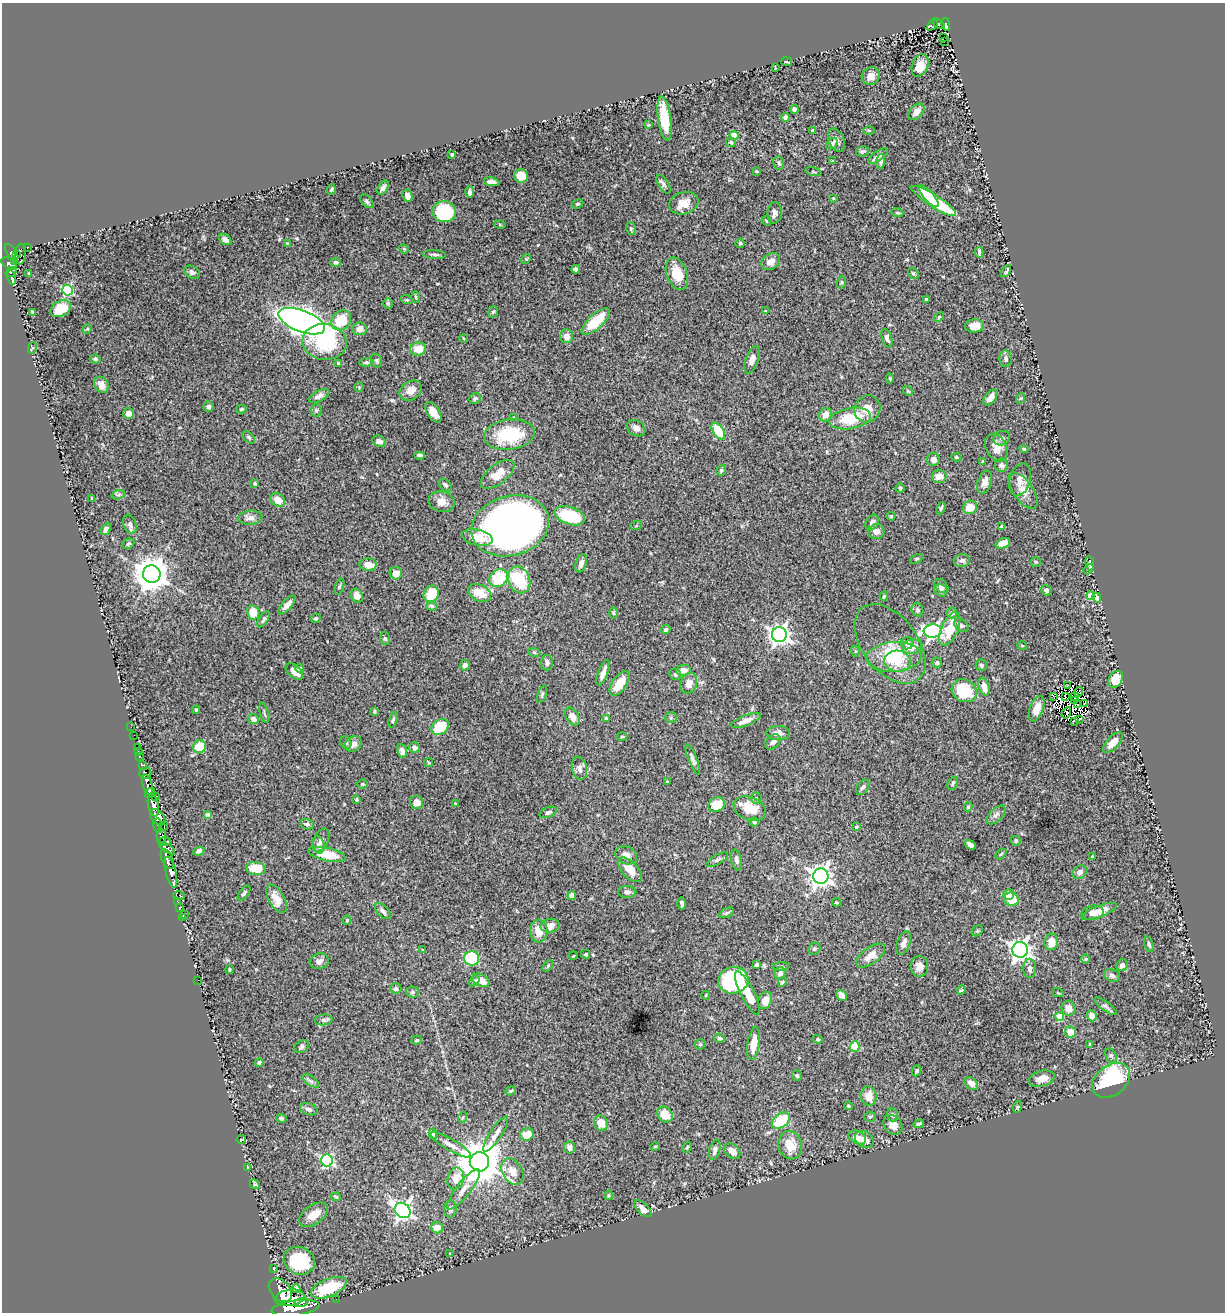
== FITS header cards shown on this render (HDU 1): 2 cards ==
NAXIS1  =                 1223
NAXIS2  =                 1310

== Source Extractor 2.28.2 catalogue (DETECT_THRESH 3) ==
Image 1223 x 1310 px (HDU 1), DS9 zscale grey, 1 PNG px = 1 image px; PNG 1227 x 1314 px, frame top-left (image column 1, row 1310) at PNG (2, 3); each listed source drawn as its Kron ellipse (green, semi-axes under 4 px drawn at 4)
Background 1.82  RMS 0.039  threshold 0.117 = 3 sigma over >= 5 px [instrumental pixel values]
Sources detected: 439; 10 with non-positive FLUX_AUTO (blend fragments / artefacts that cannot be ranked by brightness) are neither listed nor drawn; the other 429 listed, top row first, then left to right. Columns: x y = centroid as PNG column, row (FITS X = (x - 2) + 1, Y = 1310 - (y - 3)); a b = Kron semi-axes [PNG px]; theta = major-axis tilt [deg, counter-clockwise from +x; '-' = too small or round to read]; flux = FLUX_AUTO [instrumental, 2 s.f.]
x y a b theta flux
939 24 6 3 -39 77
946 24 6 4 -75 230
932 25 6 4 46 6.8
944 37 2 2 - 6.9
945 41 2 2 - 1.9
786 62 6 3 -9 3.1
920 65 12 8 67 37
775 68 3 2 - 1.6
871 76 9 8 - 20
794 109 4 4 - 6.2
916 112 9 6 48 21
786 117 4 4 - 13
665 118 22 6 -82 76
648 125 4 3 - 2.6
812 130 4 4 - 2.4
869 130 6 4 -2 2.8
734 135 4 4 - 51
836 140 12 7 -66 12
731 142 5 5 - 3.8
832 144 6 5 - 6.4
862 151 6 5 - 5.4
452 155 3 3 - 3.3
878 156 11 5 36 11
832 161 4 3 - 2.4
881 161 7 4 88 7.2
779 163 7 5 -79 6.5
756 171 4 3 - 2.9
813 172 8 3 -14 3
521 176 7 6 - 40
492 182 8 4 -7 13
663 184 10 5 -59 7.3
383 188 7 4 60 7.3
331 189 5 3 - 3.5
470 192 6 4 88 9.2
407 196 6 5 - 16
928 196 14 4 -47 65
833 198 3 3 - 2.7
367 201 8 5 -46 5.4
934 201 26 6 -32 150
684 203 15 11 17 28
578 204 6 4 26 3.7
444 212 12 10 -7 160
774 213 11 7 86 11
897 213 6 4 -19 3.2
767 221 5 4 - 2.9
500 225 5 3 - 2.6
631 228 6 5 - 3.9
225 239 7 5 -39 11
287 243 4 3 - 2.2
740 243 4 4 - 4.5
27 247 3 3 - 49
404 249 5 4 - 2.6
979 252 5 3 - 4.6
12 253 10 5 -58 830
17 254 4 3 - 240
21 254 10 5 84 530
434 254 12 4 -3 6.2
526 259 5 4 - 2.4
14 262 3 2 - 64
336 262 5 4 - 6.1
771 262 10 7 33 18
9 263 8 5 -28 820
576 269 4 4 - 6.1
1006 271 6 2 57 4.5
11 272 6 4 33 450
192 272 8 6 -29 8.9
913 273 6 4 -55 4.3
29 274 3 2 - 2.2
677 274 17 10 -69 55
11 277 7 3 -78 370
842 282 6 4 72 2.7
67 290 5 5 - 240
416 297 6 3 -88 2.8
926 299 3 3 - 3.3
407 300 6 3 -17 3
388 303 5 5 - 3.9
61 309 11 7 27 53
765 311 4 3 - 1.8
32 312 4 3 - 3.7
493 312 6 4 70 5
939 317 6 3 45 3.6
341 320 11 9 47 74
302 321 24 10 -21 2200
596 322 18 7 43 84
974 326 9 6 3 24
87 329 5 4 - 2.9
359 329 7 6 - 19
566 336 7 6 - 16
463 338 4 3 - 1.9
887 338 9 5 -71 7.9
325 342 22 18 -7 150
32 348 6 4 71 3
418 349 8 6 13 40
95 359 5 4 - 4.5
1006 359 8 6 -83 9.3
376 360 7 5 -71 4.6
752 360 14 6 71 19
366 362 7 4 4 4.6
339 364 4 3 - 13
890 378 5 4 - 4.2
101 385 8 6 -61 27
359 387 5 4 - 2.9
411 391 12 9 35 21
908 391 5 4 - 2.8
319 396 11 5 27 13
990 398 9 5 51 16
1021 398 5 3 - 2.7
475 399 6 5 - 7.2
208 407 5 5 - 6.3
241 409 5 4 - 4
867 409 14 13 - 32
316 411 6 5 - 3.8
433 412 11 6 -57 21
128 414 5 5 - 23
826 415 7 6 - 20
514 418 4 4 - 5.9
850 419 21 10 9 84
636 428 10 7 -32 14
718 431 9 5 -57 81
509 434 25 15 7 150
249 437 7 4 -45 4.2
1002 438 8 7 - 8.1
379 441 7 5 -25 12
996 448 15 10 -64 23
1024 449 4 4 - 3.7
420 455 5 3 - 5.5
956 457 5 4 - 3.8
933 460 6 6 - 13
983 461 3 3 - 2
1001 465 7 6 - 7.7
721 470 6 4 71 3.7
497 474 20 9 38 39
939 476 7 6 - 20
1020 480 17 10 73 20
985 482 12 7 71 14
255 483 4 3 - 3.2
445 485 8 5 -46 5.8
900 488 4 4 - 3.2
1023 491 21 10 -54 29
118 495 7 4 19 5.4
92 498 3 2 - 2.5
278 500 8 6 -37 31
442 502 13 10 -15 22
970 507 7 6 - 35
941 508 6 4 69 4
570 516 16 8 -17 140
891 516 4 4 - 3
250 518 12 7 6 14
872 523 8 6 63 9.4
130 524 9 6 -72 10
510 526 39 30 16 2500
636 526 6 4 18 2.7
1001 526 4 3 - 5.5
106 529 6 4 55 11
876 532 8 7 - 12
477 537 15 8 -13 41
1003 543 7 5 21 22
128 544 6 4 28 6.1
917 559 7 4 26 3.6
962 561 8 6 11 9.2
1036 562 5 4 - 2.9
581 563 9 5 70 12
1090 563 7 3 -81 7.2
368 565 8 6 -2 28
1089 569 6 4 50 3.3
396 573 6 6 - 21
152 574 9 8 - 5000
499 578 10 8 42 98
519 580 14 10 -68 140
339 586 8 2 69 3.1
941 586 8 6 -45 10
1046 590 5 4 - 8.1
941 591 7 6 - 8.5
480 593 12 8 -26 40
431 594 8 7 - 67
357 596 7 5 -63 19
884 596 4 3 - 3.4
1090 596 4 4 - 72
1097 598 5 4 - 19
287 605 12 5 49 16
432 606 6 4 -17 5
917 610 7 5 -63 5.6
253 612 7 6 - 39
613 613 6 4 -89 2.5
952 613 5 5 - 8.3
316 618 5 4 - 4.2
264 619 9 3 57 4.8
961 625 8 6 -39 6.7
950 629 18 8 66 71
666 630 5 4 - 5
933 631 9 6 3 580
779 635 7 7 - 1400
385 639 6 5 - 4.8
907 643 6 6 - 7.7
890 644 45 27 -52 84
1022 646 5 3 - 2.3
912 647 10 7 11 32
855 651 5 3 - 2.8
534 652 6 4 -19 3.2
894 657 27 15 3 120
897 661 13 10 -5 50
547 663 8 6 90 7.5
937 663 5 5 - 5.2
465 665 5 5 - 7.6
981 665 6 5 - 7
300 668 4 4 - 4.2
684 670 7 5 9 19
294 671 10 6 -41 21
603 673 13 4 69 18
675 674 6 5 - 5.7
1116 679 9 6 62 35
619 683 14 7 55 52
689 683 11 8 72 20
1068 686 4 2 - 3.6
984 687 9 5 -73 22
964 691 13 11 -27 100
1079 692 5 2 - 2.6
542 694 9 4 70 5
1065 696 4 2 - 1.2
1054 697 4 2 - 0.45
1074 697 4 2 - 3
1075 701 3 2 - 3.7
1084 703 4 2 - 3.1
1078 705 4 2 - 3.6
1037 709 13 6 70 29
196 710 4 3 - 3.1
374 712 3 3 - 3.5
264 713 10 3 -76 4.3
1066 713 6 3 58 6.4
572 717 10 6 -58 21
606 718 4 3 - 3.2
671 718 5 5 - 4
253 719 5 5 - 12
1080 719 2 2 - 1.2
393 720 8 4 73 5
746 721 16 5 21 19
1075 721 3 2 - 3.8
131 727 2 2 - 9.6
440 727 9 7 37 98
778 733 11 7 -2 19
134 735 2 2 - 9.8
622 737 5 3 - 2.6
773 742 9 6 42 11
346 743 6 5 - 5.3
1113 743 13 6 48 31
353 744 9 7 39 17
137 747 2 2 - 18
200 747 7 6 - 57
415 748 5 5 - 8
402 751 7 4 -75 9.9
138 752 3 2 - 19
139 756 3 3 - 82
693 760 16 4 -68 9.4
429 762 5 3 - 2.5
142 765 4 3 - 670
579 768 12 7 -78 12
145 773 6 5 - 560
667 781 3 2 - 1.8
953 783 7 5 63 4.7
363 784 5 4 - 3.3
148 785 10 4 -75 2200
863 787 8 5 54 6.9
150 793 6 4 42 960
156 796 3 2 - 310
756 798 5 5 - 4.4
356 799 3 3 - 3.3
417 802 7 6 - 17
455 804 3 2 - 1.9
153 805 12 5 -79 4800
717 805 8 7 - 47
968 807 4 3 - 3.6
750 809 17 11 -22 55
548 812 9 5 22 6.2
207 815 4 3 - 12
996 815 12 6 44 9.9
158 817 9 6 -48 1800
754 822 4 4 - 7.5
307 824 7 5 -23 5.9
158 826 7 3 -80 490
164 826 4 3 - 570
856 827 4 3 - 4.2
161 836 7 5 -86 1700
321 840 12 7 67 13
1016 841 5 4 - 4
165 842 6 4 -4 760
318 845 9 6 -73 8.9
970 845 6 4 -32 10
167 848 9 4 -34 1100
199 851 6 4 19 6.8
327 854 19 6 -12 72
1001 854 6 3 44 3
626 855 11 8 -28 17
1092 856 3 3 - 2.7
167 859 10 5 -66 3200
717 860 12 4 30 6.8
736 860 10 5 -77 8.5
256 868 10 6 -4 44
630 870 15 8 -46 33
171 872 16 5 -77 3100
1080 872 7 6 - 13
821 876 7 7 - 1500
627 892 9 5 -1 7.5
244 893 9 4 53 6
572 895 4 4 - 11
1009 895 5 5 - 40
179 896 6 3 -13 180
276 899 16 7 -61 40
1011 899 7 6 - 55
177 901 2 2 - 24
836 902 4 3 - 2.8
682 903 6 3 -87 6.7
179 907 2 2 - 20
383 911 10 5 -47 9.5
1099 911 18 6 21 28
727 913 7 4 21 4.3
1093 913 11 7 7 19
184 915 4 2 - 2.1
182 918 2 2 - 16
347 920 4 3 - 3.4
550 926 9 7 11 23
539 931 11 9 -88 30
977 931 6 5 - 3.3
1051 942 8 7 - 28
904 943 13 6 70 16
1149 944 8 4 -74 6.6
814 949 6 5 - 4.7
423 950 3 3 - 3.4
1020 950 8 8 - 1600
585 954 4 3 - 3.3
573 956 4 3 - 2
871 956 17 8 36 26
472 958 7 7 - 160
1085 959 5 3 - 2.5
319 961 9 7 16 14
757 964 4 3 - 3.7
1122 965 6 5 - 10
548 966 6 3 53 3
781 966 8 3 0 3.7
919 966 10 9 - 20
1030 968 9 6 89 12
229 970 4 2 - 2.9
780 973 6 5 - 9.7
1112 975 8 6 -22 8.2
198 980 2 2 - 78
481 980 9 6 -25 32
733 980 15 13 16 270
474 981 6 4 41 5.1
782 982 5 4 - 4.3
396 989 6 5 - 5.6
961 990 5 3 - 2.8
412 992 6 5 - 4.4
747 993 24 6 -63 57
1058 993 6 3 -19 2.4
706 995 4 3 - 2.1
842 995 6 5 - 12
765 1000 9 6 72 27
1106 1006 13 4 -36 6.9
1069 1008 7 7 - 19
1060 1016 4 4 - 58
1092 1016 6 4 -67 21
324 1020 9 5 6 6.4
1070 1032 5 5 - 30
719 1038 5 4 - 4.7
818 1039 5 4 - 3
417 1040 5 4 - 3.6
700 1044 5 5 - 3.6
754 1044 16 6 82 38
1090 1044 3 2 - 2.5
855 1046 5 4 - 110
301 1047 7 6 - 6.1
1111 1056 7 5 -62 5
259 1062 4 4 - 8.1
917 1071 5 4 - 5.6
797 1076 5 5 - 4.5
1042 1079 13 7 16 27
1111 1080 21 15 37 260
311 1081 9 4 -35 5.6
971 1083 8 5 -40 16
511 1091 5 4 - 3.6
869 1096 10 8 -82 33
848 1106 4 3 - 2.7
1017 1107 6 3 71 3
309 1109 9 5 -18 8.6
665 1115 8 7 - 38
892 1115 6 5 - 7.1
463 1117 5 3 - 2.5
870 1117 5 5 - 3.6
281 1118 5 4 - 4.7
781 1121 10 6 40 100
601 1123 8 6 -60 36
919 1124 5 3 - 3.6
893 1125 11 8 -49 21
433 1134 5 3 - 4.2
496 1134 21 6 57 17
527 1134 7 6 - 45
857 1137 9 6 -28 22
241 1139 4 2 - 2.5
864 1139 10 7 -37 21
451 1145 23 6 -30 19
790 1145 14 11 -76 43
655 1146 5 3 - 2.3
569 1147 6 5 - 11
687 1147 6 4 63 3.1
715 1150 10 5 76 11
732 1151 9 6 -41 18
327 1160 6 6 - 320
479 1162 10 9 - 12000
247 1167 3 2 - 1.5
512 1171 14 9 -60 27
456 1179 11 8 75 34
255 1184 5 4 - 3.5
463 1189 25 7 52 25
609 1195 4 4 - 2.9
336 1197 5 3 - 3.7
450 1209 8 6 89 8.4
643 1209 11 5 -44 16
403 1210 8 7 - 1000
314 1215 16 9 35 33
437 1228 6 5 - 31
450 1253 3 2 - 1.5
299 1261 16 13 -25 150
273 1269 2 2 - 14
329 1288 19 9 22 120
296 1289 4 3 - 6.8
280 1290 14 9 -47 5700
290 1298 15 8 8 6500
336 1299 2 2 - 11
301 1302 7 3 18 1600
295 1308 24 7 8 12000
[10 non-positive-flux detections neither listed nor drawn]